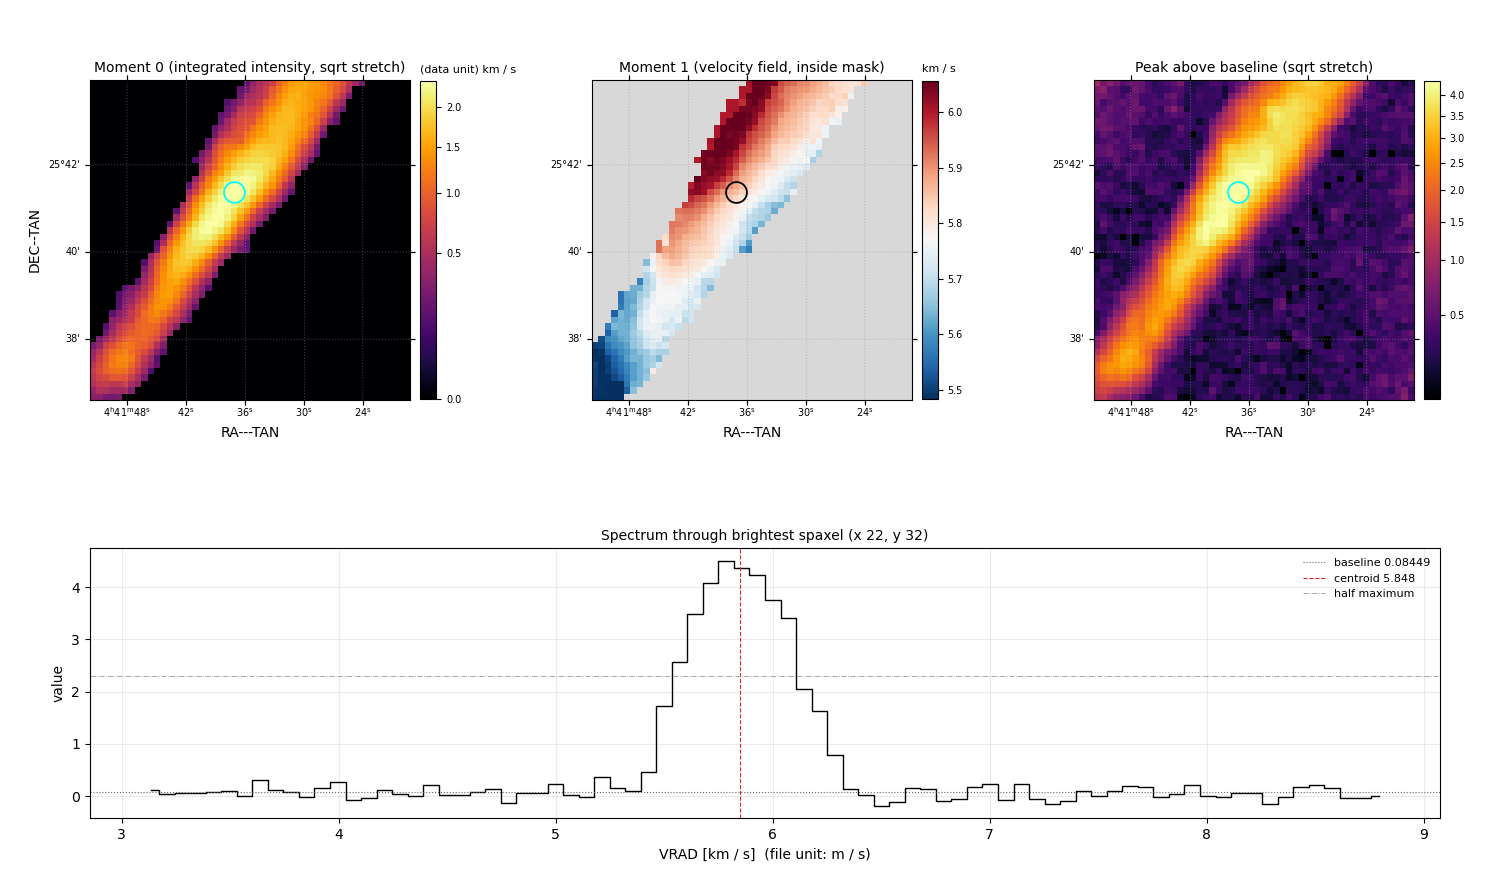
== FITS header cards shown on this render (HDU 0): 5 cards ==
CTYPE1  = 'RA---TAN'
CTYPE2  = 'DEC--TAN'
CTYPE3  = 'VRAD    '
NAXIS3  =                   80
CUNIT3  = 'm s-1   '

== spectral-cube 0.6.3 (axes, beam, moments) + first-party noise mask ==
SpectralCube HDU 0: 80 channels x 50 x 50 spaxels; data unit - (no OBJECT/TELESCOP card: untitled figure)
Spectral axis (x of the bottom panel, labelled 'VRAD [km / s]  (file unit: m / s)'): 3.14 .. 8.79 km / s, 80 channels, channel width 0.0716 km / s
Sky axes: RA---TAN/DEC--TAN; field 7.33' x 7.33' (8.8 arcsec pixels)
Beam: none in the file (no ellipse drawn)
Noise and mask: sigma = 0.14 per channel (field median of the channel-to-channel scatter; agrees with the line-free scatter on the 1764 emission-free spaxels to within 8%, no correlation factor applied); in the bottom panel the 68 channels outside the line scatter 0.12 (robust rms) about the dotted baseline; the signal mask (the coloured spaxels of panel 2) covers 29% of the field
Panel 1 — Moment 0 (line voxels x channel width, (data unit) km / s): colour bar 0 .. 2.39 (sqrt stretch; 0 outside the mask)
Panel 2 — Moment 1 (intensity-weighted velocity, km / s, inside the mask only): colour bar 5.483 .. 6.056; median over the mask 5.806
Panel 3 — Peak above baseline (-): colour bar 0.209 .. 4.37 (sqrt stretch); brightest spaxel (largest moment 0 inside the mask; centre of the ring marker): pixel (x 22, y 32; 0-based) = ICRS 04h41m37s +25d41m20s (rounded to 1 s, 10 arcsec steps: no finer than the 8.8 arcsec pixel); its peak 4.42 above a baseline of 0.08449
Panel 4 — spectrum at that spaxel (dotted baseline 0.08449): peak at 5.79 km / s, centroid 5.848 km / s (red dashed line; intensity-weighted over the run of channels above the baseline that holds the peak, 5.18 .. 6.39 km / s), W50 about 0.57 km / s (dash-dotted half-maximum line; edge to edge of the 8 channels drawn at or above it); detected line 5.46 .. 6.32 km / s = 12 of 80 channels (15%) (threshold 4 sigma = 0.55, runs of >= 3 channels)